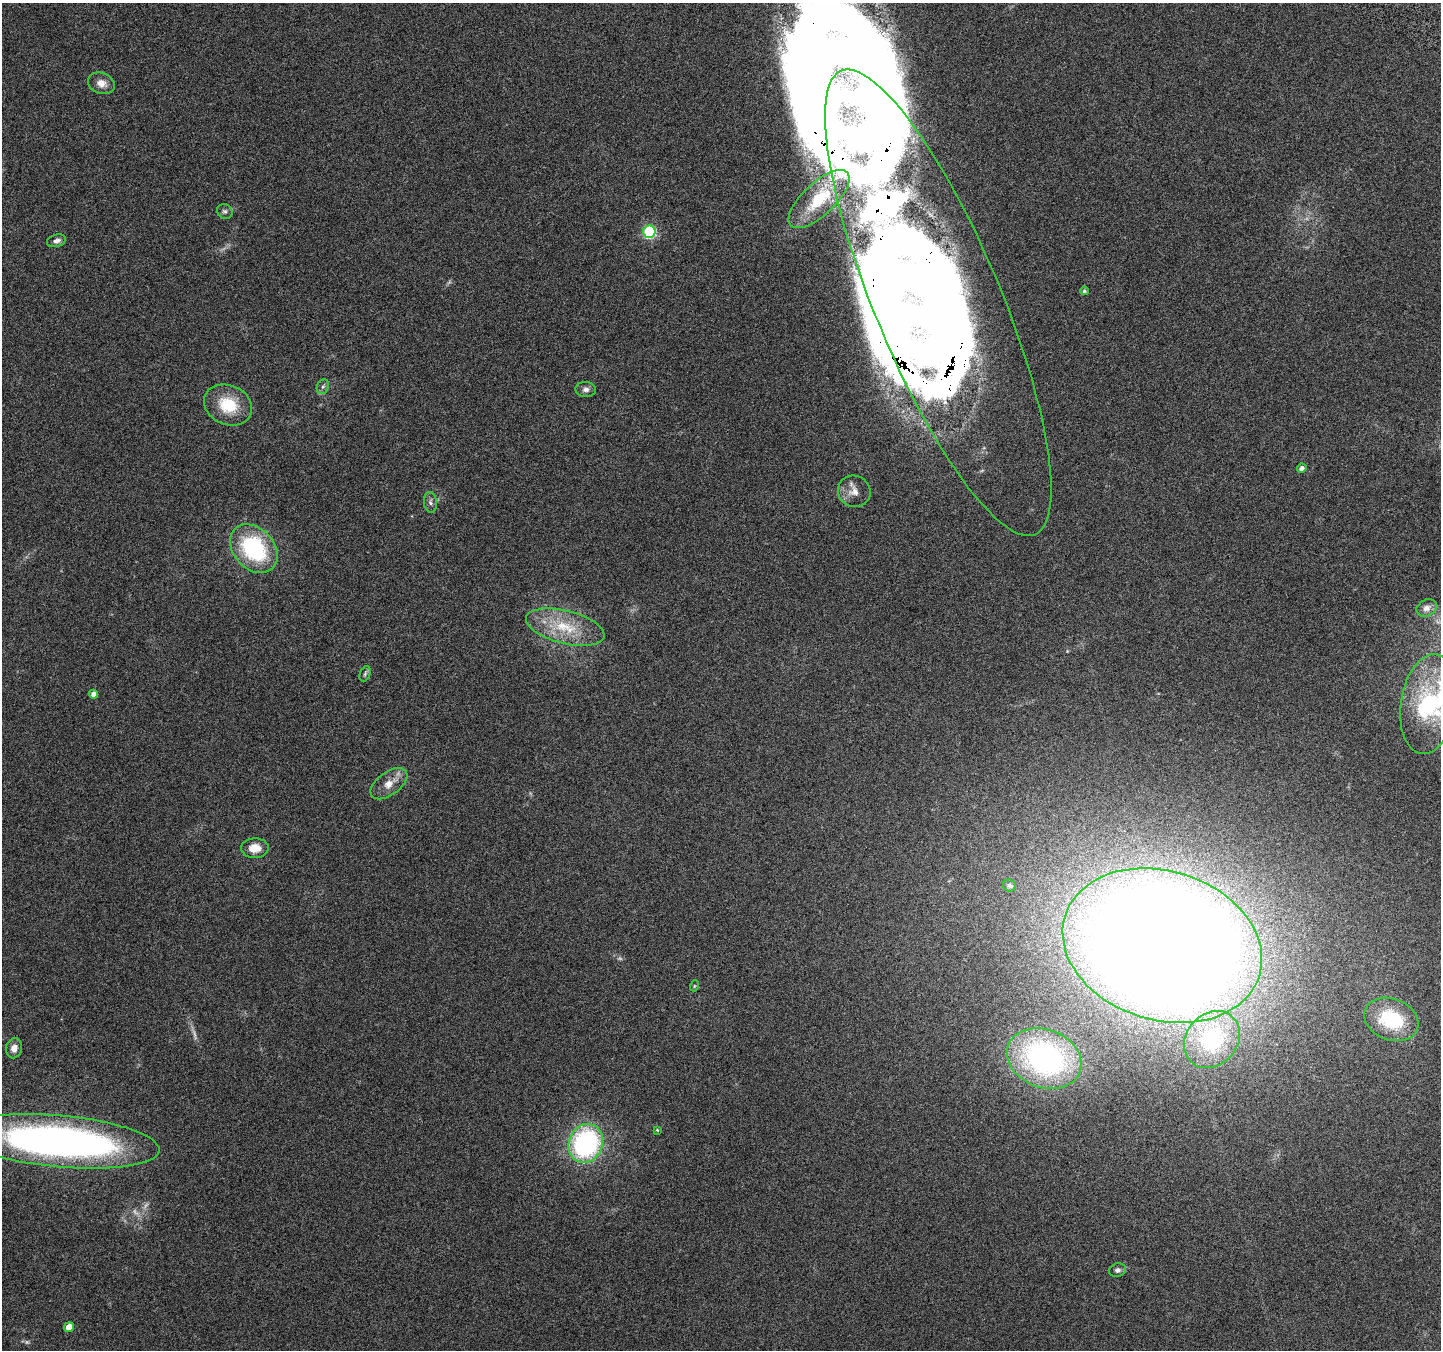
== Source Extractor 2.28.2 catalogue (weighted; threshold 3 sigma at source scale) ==
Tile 10 of 4 x 4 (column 2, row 3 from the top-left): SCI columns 1471-2909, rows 1602-2949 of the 5825 x 5965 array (HDU 1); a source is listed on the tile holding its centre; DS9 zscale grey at full resolution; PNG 1443 x 1352 px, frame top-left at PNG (2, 3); each listed source drawn as its Kron ellipse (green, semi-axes under 4 px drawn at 4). Shown black and unused: <1% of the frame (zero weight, under 3 of 6 exposures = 3% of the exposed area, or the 3 px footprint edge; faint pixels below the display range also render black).
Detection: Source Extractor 2.28.2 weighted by HDU 2 'WHT'; one run over the whole footprint, this tile lists its part. Background 0.0353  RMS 0.0041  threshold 0.0166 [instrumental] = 3 sigma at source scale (4.09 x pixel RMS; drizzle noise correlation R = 1.36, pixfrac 0.8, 0.0396/0.0396 arcsec/px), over >= 5 px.
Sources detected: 46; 5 too faint to see at this stretch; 2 inside a brighter object's white glare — neither listed nor drawn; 6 inside a brighter listed object's ellipse — not listed separately; the other 33 listed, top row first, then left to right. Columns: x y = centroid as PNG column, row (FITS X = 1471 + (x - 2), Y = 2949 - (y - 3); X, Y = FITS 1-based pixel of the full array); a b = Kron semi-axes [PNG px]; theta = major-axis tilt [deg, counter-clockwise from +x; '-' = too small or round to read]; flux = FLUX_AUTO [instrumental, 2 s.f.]
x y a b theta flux
101 83 14 10 -21 3.2
819 199 39 16 43 16
225 211 8 7 - 1.1
649 232 6 6 - 52
56 241 10 6 17 1.7
1084 291 4 4 - 0.7
938 303 251 63 -67 850
323 387 8 6 67 1
586 389 10 7 -2 1.6
228 405 25 19 -24 14
1302 468 5 4 - 1.5
854 491 16 15 - 4.1
430 502 10 6 -83 1.2
254 549 27 20 -47 39
1427 608 10 8 29 2.8
565 627 40 16 -14 16
365 674 8 5 67 0.85
93 694 4 4 - 1.9
1429 704 50 28 81 38
389 784 21 11 37 4.9
255 848 13 10 2 4.9
1010 886 6 6 - 1.2
1162 946 102 74 -17 1500
694 986 5 3 - 0.36
1391 1019 28 20 -21 24
1212 1040 31 25 47 31
14 1048 10 8 77 2.5
1044 1059 38 29 -21 94
657 1130 4 4 - 0.36
60 1141 100 26 -5 210
586 1143 20 17 68 66
1118 1270 8 6 16 1.1
69 1327 5 5 - 5.3
Overlapping masked pixels (flux is a lower limit): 1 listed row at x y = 938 303
Isophote crosses this tile's border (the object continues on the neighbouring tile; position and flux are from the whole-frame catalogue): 2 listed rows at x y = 1429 704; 60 1141